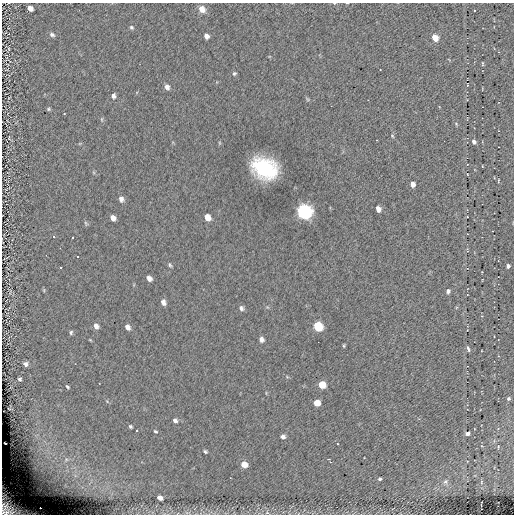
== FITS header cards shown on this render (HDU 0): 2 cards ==
NAXIS1  =                  512
NAXIS2  =                  512

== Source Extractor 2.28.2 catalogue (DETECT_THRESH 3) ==
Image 512 x 512 px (HDU 0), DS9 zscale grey, 1 PNG px = 1 image px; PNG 516 x 516 px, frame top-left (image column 1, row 512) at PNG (2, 3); no overlay
Background 0.156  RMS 4.2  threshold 12.7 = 3 sigma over >= 5 px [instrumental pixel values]
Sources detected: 78; all 78 listed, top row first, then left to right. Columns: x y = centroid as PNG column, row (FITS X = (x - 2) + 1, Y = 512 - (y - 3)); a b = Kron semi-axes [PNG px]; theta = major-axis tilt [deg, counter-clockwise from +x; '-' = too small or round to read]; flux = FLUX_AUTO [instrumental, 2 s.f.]
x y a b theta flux
30 8 5 4 - 2000
202 9 8 7 - 2000
131 27 5 4 - 400
52 35 7 5 -25 690
206 36 5 4 - 1300
435 38 5 4 - 5000
9 49 6 3 -71 240
482 63 4 2 - 290
234 73 5 4 - 400
467 85 3 2 - 200
167 87 6 5 - 1100
113 96 5 4 - 790
307 99 6 4 -71 330
48 109 5 4 - 350
102 119 6 3 72 300
456 124 5 5 - 310
392 136 5 4 - 290
376 140 2 2 - 190
474 141 5 4 - 780
482 166 3 2 - 150
264 168 19 14 -27 29000
498 180 4 2 - 200
413 184 6 4 -75 1400
121 199 6 5 - 1100
378 209 6 4 -73 1300
304 212 7 7 - 100000
207 217 6 5 - 2200
467 217 2 2 - 160
113 218 6 4 -51 1400
86 223 8 4 -66 380
492 231 2 2 - 200
53 237 3 3 - 13000
73 238 3 3 - 13000
46 255 2 2 - 13000
77 256 3 3 - 13000
170 265 6 4 -70 440
508 266 4 4 - 760
61 267 3 3 - 13000
149 278 5 4 - 1100
448 291 5 4 - 680
163 302 6 5 - 1200
241 308 6 5 - 710
96 326 7 5 -58 1200
318 326 6 6 - 16000
127 327 6 5 - 1200
71 332 5 4 - 500
261 339 5 4 - 960
344 346 4 3 - 300
468 348 7 3 -66 580
25 364 5 4 - 930
19 379 4 3 - 450
322 385 5 5 - 5800
67 387 4 2 - 370
508 399 5 4 - 510
317 403 5 5 - 3800
9 409 3 2 - 160
175 420 6 5 - 790
130 426 4 4 - 440
136 431 2 2 - 270
156 431 6 4 -37 430
468 433 5 4 - 1100
283 437 5 4 - 940
337 444 2 2 - 210
498 447 4 3 - 220
205 451 4 4 - 480
328 459 3 2 - 350
66 460 9 7 37 1600
330 462 3 2 - 400
244 464 5 5 - 3500
75 475 7 4 -19 690
380 479 4 3 - 430
445 482 7 6 - 730
481 482 6 3 -83 340
4 497 7 5 82 970
160 498 5 4 - 2200
40 508 3 2 - 2000
8 509 17 12 -22 6000
267 513 6 4 -1 450
At the frame edge (FLAGS 8, measured only in part): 2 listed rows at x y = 4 497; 8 509